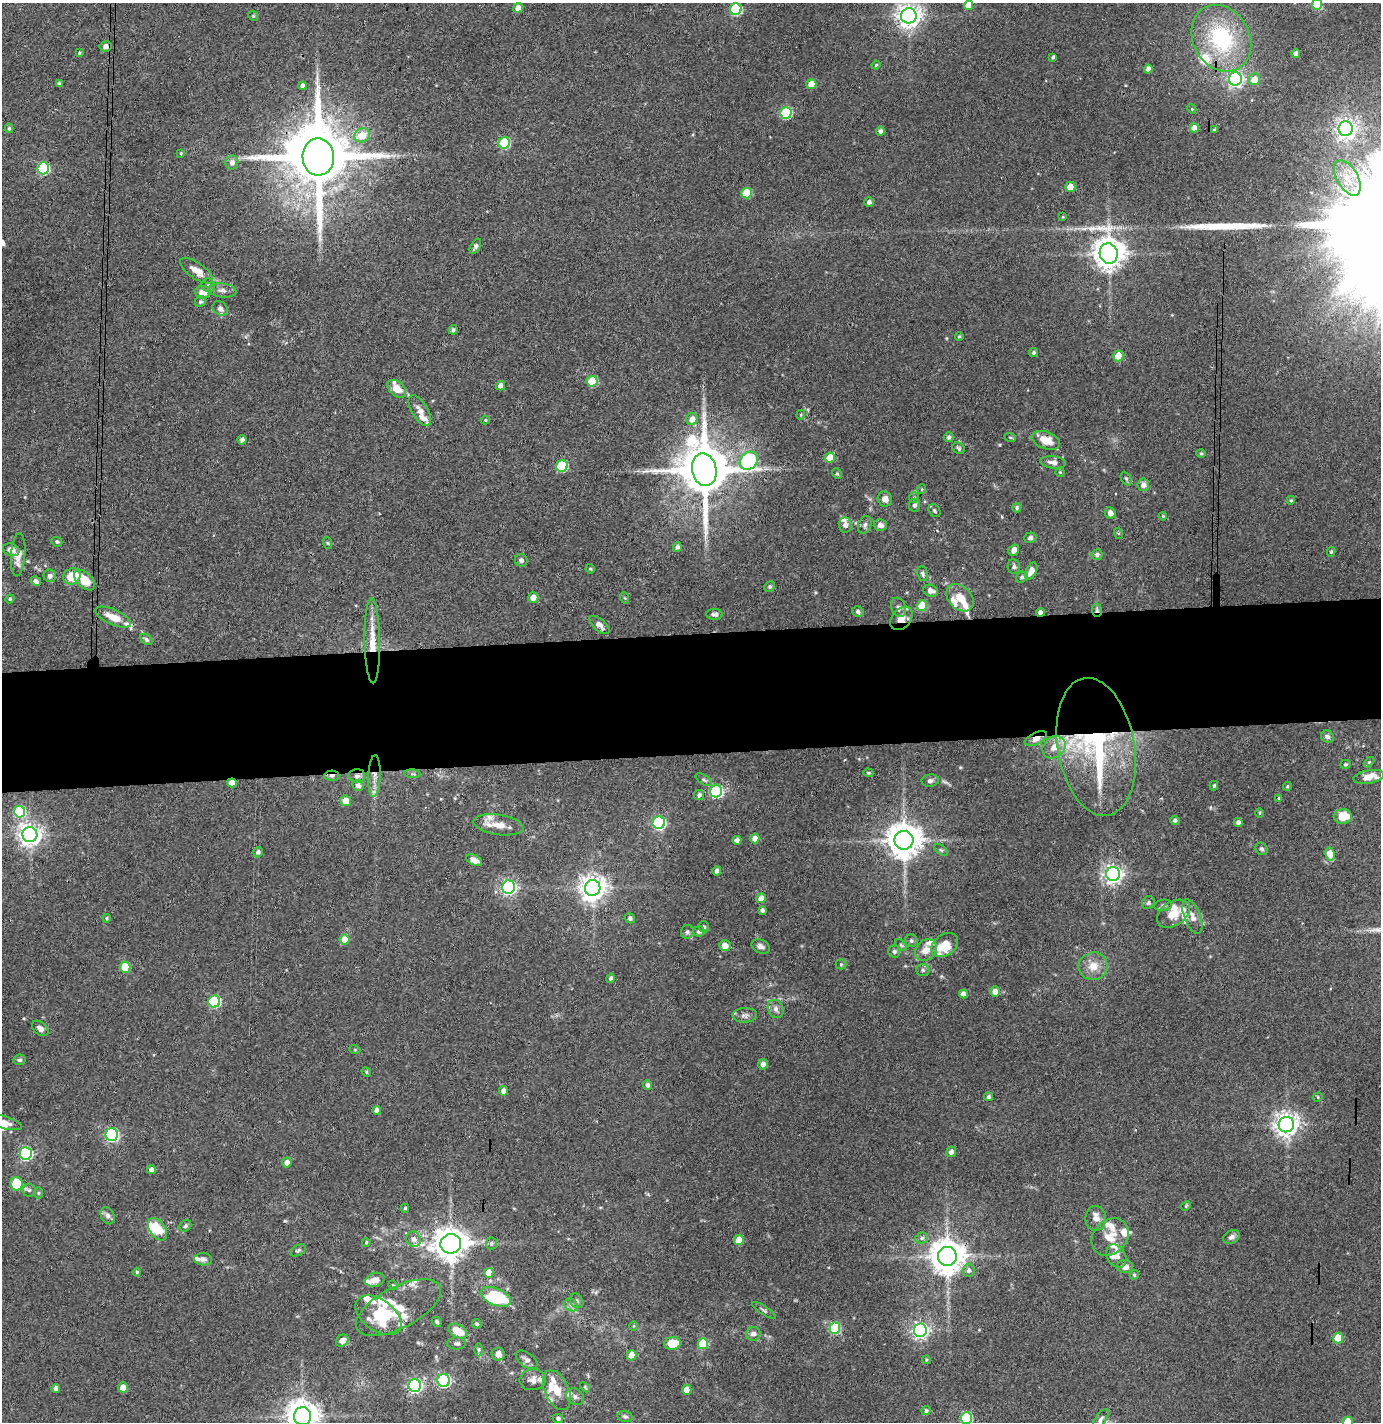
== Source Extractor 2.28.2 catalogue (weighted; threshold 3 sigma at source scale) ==
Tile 5 of 3 x 3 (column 2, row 2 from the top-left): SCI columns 1458-2836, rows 1476-2895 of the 4296 x 4373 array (HDU 1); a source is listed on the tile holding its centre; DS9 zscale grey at full resolution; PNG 1383 x 1424 px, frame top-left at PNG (2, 3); each listed source drawn as its Kron ellipse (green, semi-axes under 4 px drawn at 4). Shown black and unused: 9% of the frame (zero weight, under 3 of 4 exposures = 6% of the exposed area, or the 3 px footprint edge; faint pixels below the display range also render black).
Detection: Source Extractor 2.28.2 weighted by HDU 2 'WHT'; one run over the whole footprint, this tile lists its part. Background 0.0883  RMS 0.0062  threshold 0.0277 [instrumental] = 3 sigma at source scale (4.5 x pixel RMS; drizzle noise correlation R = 1.50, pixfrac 1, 0.05/0.05 arcsec/px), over >= 5 px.
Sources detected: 311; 2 inside a brighter object's white glare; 2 long thin detections or spike segments (spike, bleed or trail) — neither listed nor drawn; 33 inside a brighter listed object's ellipse — not listed separately; the other 274 listed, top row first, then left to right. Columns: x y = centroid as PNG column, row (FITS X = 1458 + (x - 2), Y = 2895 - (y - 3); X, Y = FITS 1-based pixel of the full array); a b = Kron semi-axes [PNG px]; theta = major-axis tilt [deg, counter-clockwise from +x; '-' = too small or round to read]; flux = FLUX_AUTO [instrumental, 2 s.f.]
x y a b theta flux
1317 4 5 5 - 30
969 5 5 4 - 7.5
518 8 5 4 - 4.8
736 9 6 5 - 54
253 16 5 4 - 0.82
909 16 7 7 - 530
1221 38 35 28 -61 61
106 46 6 5 - 3.3
79 53 3 3 - 0.73
1296 54 4 4 - 2.8
1053 57 4 3 - 1.1
876 65 4 4 - 0.77
1148 69 4 4 - 3.2
1235 79 6 6 - 160
1254 79 6 5 - 8
59 84 4 4 - 1.4
811 84 5 5 - 8
302 85 4 4 - 2.7
1192 109 5 3 - 0.63
786 113 6 5 - 48
9 128 5 4 - 1.1
1194 128 5 4 - 6.6
1346 129 7 7 - 340
1214 130 4 3 - 0.97
880 131 5 4 - 2.1
362 135 8 7 - 12
504 143 6 5 - 42
181 153 4 4 - 0.78
318 157 18 16 -88 6600
232 162 7 6 - 2.9
43 168 6 6 - 57
1347 178 19 10 -59 12
1070 187 5 5 - 9.3
747 193 5 5 - 21
869 202 4 4 - 2.1
1063 217 4 4 - 0.59
475 246 8 4 61 2.1
1109 253 10 9 - 990
197 271 19 8 -35 6.5
208 285 7 6 - 1.6
222 290 14 7 -7 3.2
203 292 8 6 -6 6.4
200 302 6 5 - 1.1
220 308 8 6 -40 2.6
453 330 5 4 - 1.5
959 336 4 3 - 0.78
1034 352 5 4 - 1.3
1118 356 5 5 - 14
592 381 5 5 - 22
501 386 5 4 - 4.3
397 389 11 7 -42 8.2
420 410 17 8 -59 5.3
801 415 5 4 - 0.68
692 419 6 5 - 5
485 420 4 4 - 0.59
949 437 5 4 - 1.1
1010 437 6 3 -19 0.7
242 440 4 4 - 2.3
1046 440 15 8 -20 9.6
959 448 6 5 - 1.1
1201 453 4 4 - 0.68
830 458 5 5 - 11
749 461 10 8 48 94
1053 462 13 6 -7 3
562 466 6 5 - 39
704 470 16 12 -77 3800
1060 472 4 4 - 0.61
837 474 5 4 - 0.85
1126 478 7 5 -63 1.1
1143 485 6 6 - 3.2
922 489 5 4 - 0.66
914 498 5 4 - 0.92
885 499 7 7 - 3.5
1291 500 4 4 - 0.96
914 505 6 6 - 1.6
1017 508 5 4 - 1.2
934 511 7 5 -53 1
1110 513 6 5 - 3.9
1163 516 4 3 - 0.61
845 525 8 6 -88 3.1
865 525 9 6 70 1.8
880 525 6 5 - 3.2
1118 533 5 3 - 0.68
1030 538 6 5 - 1.8
57 542 6 4 -25 1.1
328 543 6 4 -70 0.78
677 547 5 4 - 2.2
11 550 8 6 -22 4.6
1014 550 6 5 - 3.8
1331 552 5 4 - 0.84
18 555 22 7 86 6.2
1097 555 5 5 - 1.9
521 560 6 6 - 2
1014 567 7 6 - 1.5
590 569 5 4 - 0.75
1031 571 9 5 63 4.3
922 574 7 5 -77 1.5
50 576 6 6 - 2.2
72 576 9 7 32 18
1022 577 6 5 - 1.3
85 580 13 7 -43 12
36 581 5 4 - 1.9
770 586 5 5 - 0.99
931 591 7 5 -20 3.6
533 598 5 5 - 4.6
625 598 6 3 -70 0.59
960 598 15 11 -45 8.7
10 599 4 4 - 0.68
922 606 5 5 - 18
899 607 10 7 -68 2.4
1097 610 6 5 - 1.3
858 612 6 5 - 1.5
1040 613 4 4 - 2.4
714 614 8 5 0 1.6
113 617 19 7 -24 9.6
901 618 13 9 48 6.5
599 625 12 6 -41 3.1
146 639 7 4 -41 1.4
372 641 42 8 -89 14
1327 737 6 6 - 1.7
1036 739 12 6 25 4.6
1054 747 12 10 41 6.5
1096 747 70 38 -80 120
1369 762 6 4 44 0.72
1345 764 5 4 - 0.84
868 773 5 4 - 0.73
412 774 8 3 -5 0.95
332 776 7 5 1 1.7
357 776 8 6 -1 2
374 776 21 6 88 6.2
1369 777 15 6 11 8
704 780 9 4 -33 1.3
930 781 8 6 7 1.9
232 783 5 4 - 7.6
358 785 6 5 - 2.4
1214 786 5 3 - 0.95
1287 786 4 4 - 0.65
716 791 6 6 - 86
699 795 5 5 - 2.1
1279 798 3 3 - 0.79
346 801 5 5 - 7
20 811 6 5 - 48
1260 813 5 3 - 0.61
1343 816 9 7 8 12
1175 820 5 4 - 1.4
1238 822 4 4 - 2.5
659 823 6 6 - 95
498 825 25 10 -8 8.3
30 835 7 7 - 440
755 838 5 4 - 4.4
737 840 4 4 - 2.4
904 840 9 9 - 1300
1261 849 7 5 -54 1.6
941 850 7 4 -36 1
258 852 5 4 - 2
1330 854 7 5 -79 12
474 860 9 5 -27 4.5
717 871 4 4 - 2.7
1113 874 7 7 - 280
509 887 6 6 - 160
593 888 8 7 - 630
761 898 5 4 - 7
1148 903 7 6 - 1.2
1163 905 9 5 8 1.4
762 910 4 3 - 1.7
1173 914 18 12 33 9.7
1192 916 18 8 -69 4.8
107 918 4 4 - 0.86
630 918 5 5 - 1.7
704 927 6 5 - 1
699 931 5 5 - 1.9
687 932 7 6 - 1.5
345 940 5 5 - 13
911 941 6 6 - 1.4
901 945 7 4 -45 1.1
945 945 14 10 35 14
725 946 6 5 - 4.8
761 946 10 6 -28 2.1
926 950 12 9 43 6.5
894 951 6 6 - 1.4
841 964 5 5 - 0.83
1093 966 14 13 - 8.1
125 967 5 5 - 23
923 970 7 5 -1 1.3
610 978 5 4 - 1.3
995 992 5 4 - 3.9
963 994 4 4 - 3.7
214 1002 6 6 - 56
776 1009 9 7 -65 2.5
745 1015 12 7 3 2.7
40 1028 9 6 -39 2.8
355 1050 5 3 - 0.55
20 1060 6 5 - 1.2
763 1064 5 5 - 3.6
366 1072 5 4 - 0.87
647 1085 5 4 - 2.1
504 1091 4 4 - 3.2
989 1097 4 4 - 1.6
1318 1097 5 4 - 0.61
377 1110 4 4 - 2.8
3 1122 19 6 -16 4.1
1286 1125 8 7 - 510
112 1134 6 6 - 92
951 1152 5 5 - 2.8
26 1153 6 6 - 96
287 1163 5 5 - 3.4
151 1170 4 4 - 2.9
16 1184 7 6 - 29
29 1190 6 6 - 1.4
38 1193 5 3 - 0.65
1186 1206 5 4 - 0.75
405 1208 4 4 - 0.98
108 1216 9 6 -63 2.3
1096 1218 12 10 -89 4.8
185 1226 6 5 - 1.3
158 1229 12 8 -56 14
1110 1237 20 16 46 11
1231 1237 9 6 32 2.3
922 1238 6 5 - 1.6
414 1239 8 7 - 3
739 1240 5 5 - 11
366 1242 4 3 - 0.77
492 1243 6 6 - 1.3
451 1244 10 9 - 880
298 1250 8 5 28 1.2
947 1256 9 9 - 1300
1116 1256 12 9 -60 5.1
203 1259 9 6 -3 2.4
1125 1267 8 6 -9 4
969 1270 7 6 - 1.9
137 1272 4 4 - 0.86
489 1273 5 4 - 9.4
1134 1275 5 4 - 1.1
375 1280 10 7 15 4
393 1285 5 4 - 0.59
496 1297 16 8 -23 47
577 1301 8 6 -52 1.5
571 1305 7 6 - 1.9
399 1307 47 20 28 19
764 1310 14 4 -33 1.4
379 1315 26 15 -36 24
437 1322 5 4 - 1
477 1324 5 4 - 1
634 1326 5 3 - 0.54
835 1328 6 5 - 43
920 1330 7 6 - 210
458 1331 10 6 -29 13
753 1334 7 7 - 3.1
1338 1338 5 5 - 20
342 1341 7 5 36 3.8
456 1343 9 6 -1 1.9
672 1343 8 6 5 13
703 1344 5 5 - 25
479 1350 6 4 90 1.1
498 1354 7 6 - 4.3
632 1355 5 5 - 11
527 1360 12 7 -36 2.7
926 1360 4 4 - 0.7
444 1380 6 6 - 120
533 1380 13 10 10 4.5
415 1385 6 6 - 130
123 1387 5 5 - 6.5
585 1387 6 3 -46 0.65
56 1388 4 4 - 2.4
557 1390 21 12 -65 9.1
687 1390 5 4 - 7.5
575 1397 9 7 -41 2.7
926 1411 4 4 - 1.3
303 1416 9 8 - 1000
625 1416 8 5 -15 1.2
558 1418 5 4 - 1.4
966 1418 6 5 - 47
1101 1419 12 5 57 2
1348 1422 5 5 - 14
Overlapping masked pixels (flux is a lower limit): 13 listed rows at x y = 106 46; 318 157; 1097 610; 1040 613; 901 618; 372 641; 1036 739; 1096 747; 332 776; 357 776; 374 776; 232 783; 947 1256
Isophote crosses this tile's border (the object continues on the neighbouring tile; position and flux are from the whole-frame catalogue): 6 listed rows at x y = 1317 4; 969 5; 3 1122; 303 1416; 966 1418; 1348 1422